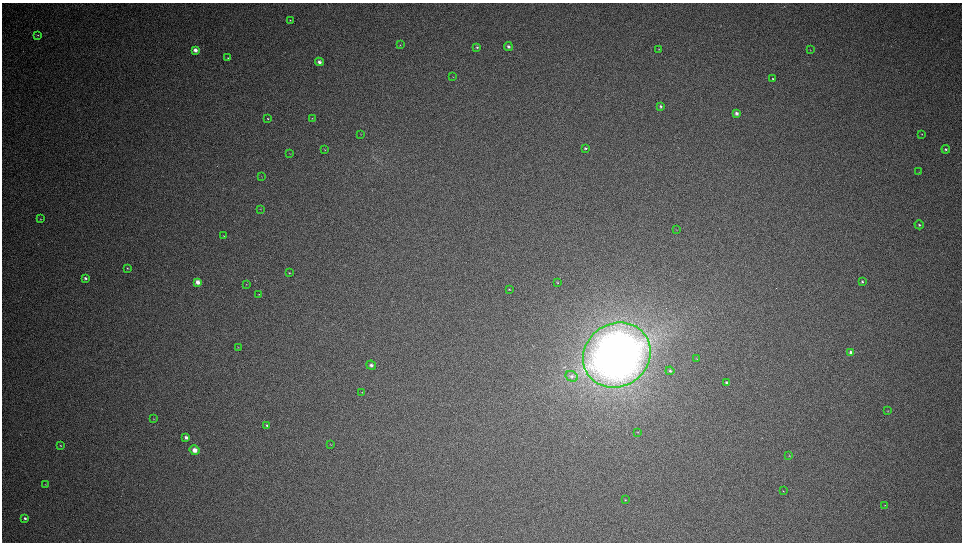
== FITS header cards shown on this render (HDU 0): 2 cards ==
NAXIS1  =                 1920
NAXIS2  =                 1080

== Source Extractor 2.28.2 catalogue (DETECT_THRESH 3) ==
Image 1920 x 1080 px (HDU 0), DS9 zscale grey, zoomed out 1/2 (1 PNG px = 2 x 2 image px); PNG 964 x 544 px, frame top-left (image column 1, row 1079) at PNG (2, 3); each listed source drawn as its Kron ellipse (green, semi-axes under 4 px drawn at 4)
Background 63.4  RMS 1.9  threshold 5.83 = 3 sigma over >= 5 px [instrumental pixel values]
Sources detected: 62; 1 cannot appear on this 1/2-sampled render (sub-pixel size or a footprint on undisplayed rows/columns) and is neither listed nor drawn; the other 61 listed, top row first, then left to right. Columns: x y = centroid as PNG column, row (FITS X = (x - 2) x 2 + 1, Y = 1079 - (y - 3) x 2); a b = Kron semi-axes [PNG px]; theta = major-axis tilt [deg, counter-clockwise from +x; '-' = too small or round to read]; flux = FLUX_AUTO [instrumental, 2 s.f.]
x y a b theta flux
290 20 3 2 - 300
38 35 3 2 - 250
400 45 4 3 - 320
508 46 4 3 - 1400
477 47 4 3 - 570
659 49 3 2 - 210
195 50 3 3 - 2600
810 50 3 2 - 150
228 58 3 2 - 340
319 62 4 4 - 1900
453 77 3 2 - 190
773 79 2 2 - 270
661 106 3 3 - 740
736 113 4 3 - 1400
312 118 3 3 - 290
268 119 2 2 - 270
361 134 3 2 - 140
922 134 3 2 - 220
585 148 3 3 - 670
946 149 4 3 - 710
325 150 3 2 - 120
290 154 3 2 - 160
919 172 3 2 - 150
261 176 3 1 - 110
260 209 3 2 - 180
40 219 3 2 - 260
919 225 4 3 - 580
676 230 3 2 - 150
224 236 4 3 - 310
127 268 3 2 - 260
289 273 3 2 - 270
85 278 3 3 - 810
198 282 4 4 - 2700
862 282 3 3 - 500
558 283 3 3 - 320
246 284 3 2 - 230
509 289 3 2 - 300
259 294 4 2 - 230
238 347 3 2 - 120
851 352 4 3 - 1800
617 355 35 31 33 400000
696 359 3 2 - 220
371 365 5 4 - 1300
670 371 4 3 - 710
572 376 6 5 - 1100
726 383 4 3 - 630
362 392 3 2 - 160
888 411 3 3 - 260
153 419 3 2 - 170
267 425 4 3 - 690
638 432 4 2 - 190
186 437 4 3 - 1500
331 445 3 2 - 210
61 446 4 3 - 370
194 450 5 4 - 3000
789 456 3 2 - 220
45 484 4 2 - 180
783 491 3 2 - 170
625 500 3 2 - 300
885 505 3 2 - 200
25 518 3 3 - 880
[1 sub-pixel or undisplayed-footprint detection neither listed nor drawn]